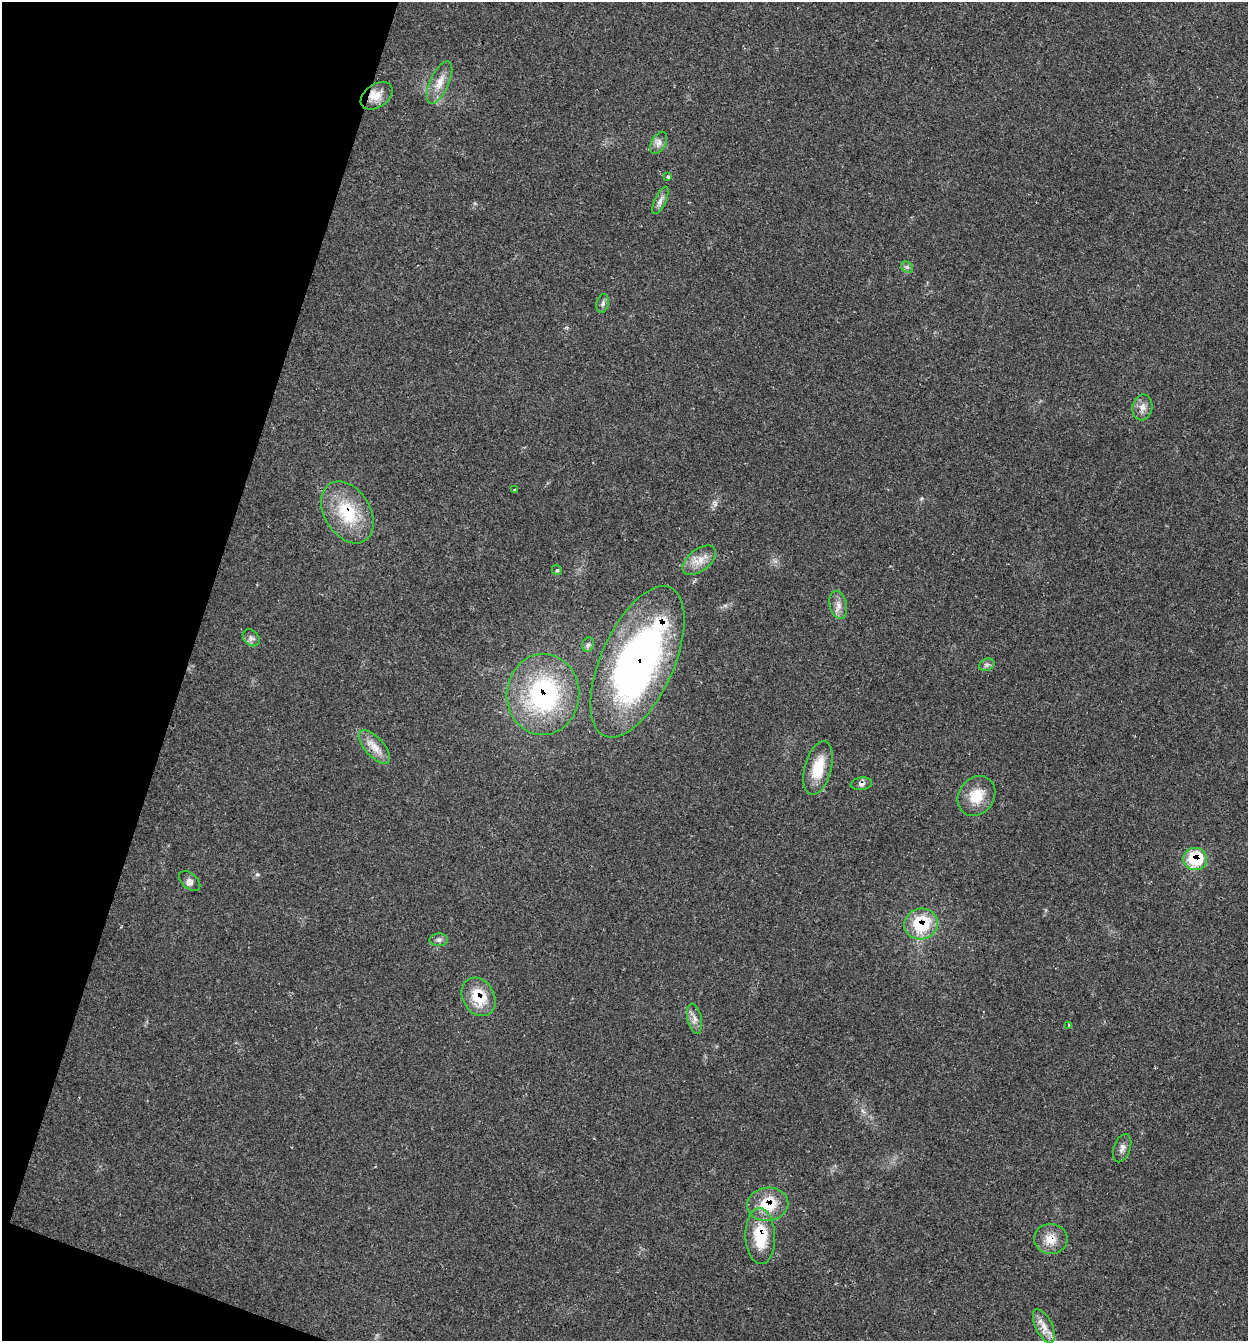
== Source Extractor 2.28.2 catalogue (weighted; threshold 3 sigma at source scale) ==
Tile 9 of 4 x 4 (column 1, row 3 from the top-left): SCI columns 131-1376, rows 1344-2682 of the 5375 x 5361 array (HDU 1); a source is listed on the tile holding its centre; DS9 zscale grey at full resolution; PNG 1250 x 1343 px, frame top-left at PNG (2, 2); each listed source drawn as its Kron ellipse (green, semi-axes under 4 px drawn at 4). Shown black and unused: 16% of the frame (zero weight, under 2 of 3 exposures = <1% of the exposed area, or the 3 px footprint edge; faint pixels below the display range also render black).
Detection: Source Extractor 2.28.2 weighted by HDU 2 'WHT'; one run over the whole footprint, this tile lists its part. Background 0.0712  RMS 0.0074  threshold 0.0332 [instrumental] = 3 sigma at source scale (4.5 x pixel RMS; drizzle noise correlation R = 1.50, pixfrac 1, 0.05/0.05 arcsec/px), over >= 5 px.
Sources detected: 36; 1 cosmic-ray / hot-pixel residue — neither listed nor drawn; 1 inside a brighter listed object's ellipse — not listed separately; the other 34 listed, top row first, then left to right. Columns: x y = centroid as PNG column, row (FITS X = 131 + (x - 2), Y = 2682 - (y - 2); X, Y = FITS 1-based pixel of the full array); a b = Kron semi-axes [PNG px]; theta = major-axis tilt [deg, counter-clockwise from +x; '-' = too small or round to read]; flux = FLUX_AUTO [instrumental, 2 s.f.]
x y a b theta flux
439 82 23 9 66 9.5
377 96 17 11 35 9.2
659 143 12 7 61 4
668 177 3 3 - 1.6
660 200 15 5 65 3.6
907 267 6 5 - 1.7
603 304 9 6 77 2.1
1142 407 13 10 79 5.5
515 490 3 3 - 3.7
347 512 33 23 -58 37
699 560 19 11 39 9.2
557 570 5 4 - 1.1
838 605 14 8 -76 5.2
251 638 9 7 -44 2.8
588 645 7 5 68 2.1
637 662 81 36 66 300
987 665 8 6 22 2.1
543 694 40 36 87 110
375 747 21 9 -48 8.5
818 768 28 13 75 21
861 784 11 6 8 2.8
976 796 21 17 53 17
1195 859 12 11 - 32
190 881 12 7 -41 3.4
921 924 17 15 16 36
439 940 9 6 3 2.4
479 997 20 16 -60 22
694 1019 15 7 -78 4.5
1068 1025 3 2 - 0.78
1122 1148 15 8 70 3.7
768 1204 20 16 8 23
760 1236 28 15 -87 29
1051 1239 17 15 -3 10
1044 1326 18 8 -64 7.3
Overlapping masked pixels (flux is a lower limit): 10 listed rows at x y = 347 512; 637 662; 543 694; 861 784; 1195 859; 921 924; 479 997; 768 1204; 760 1236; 1051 1239